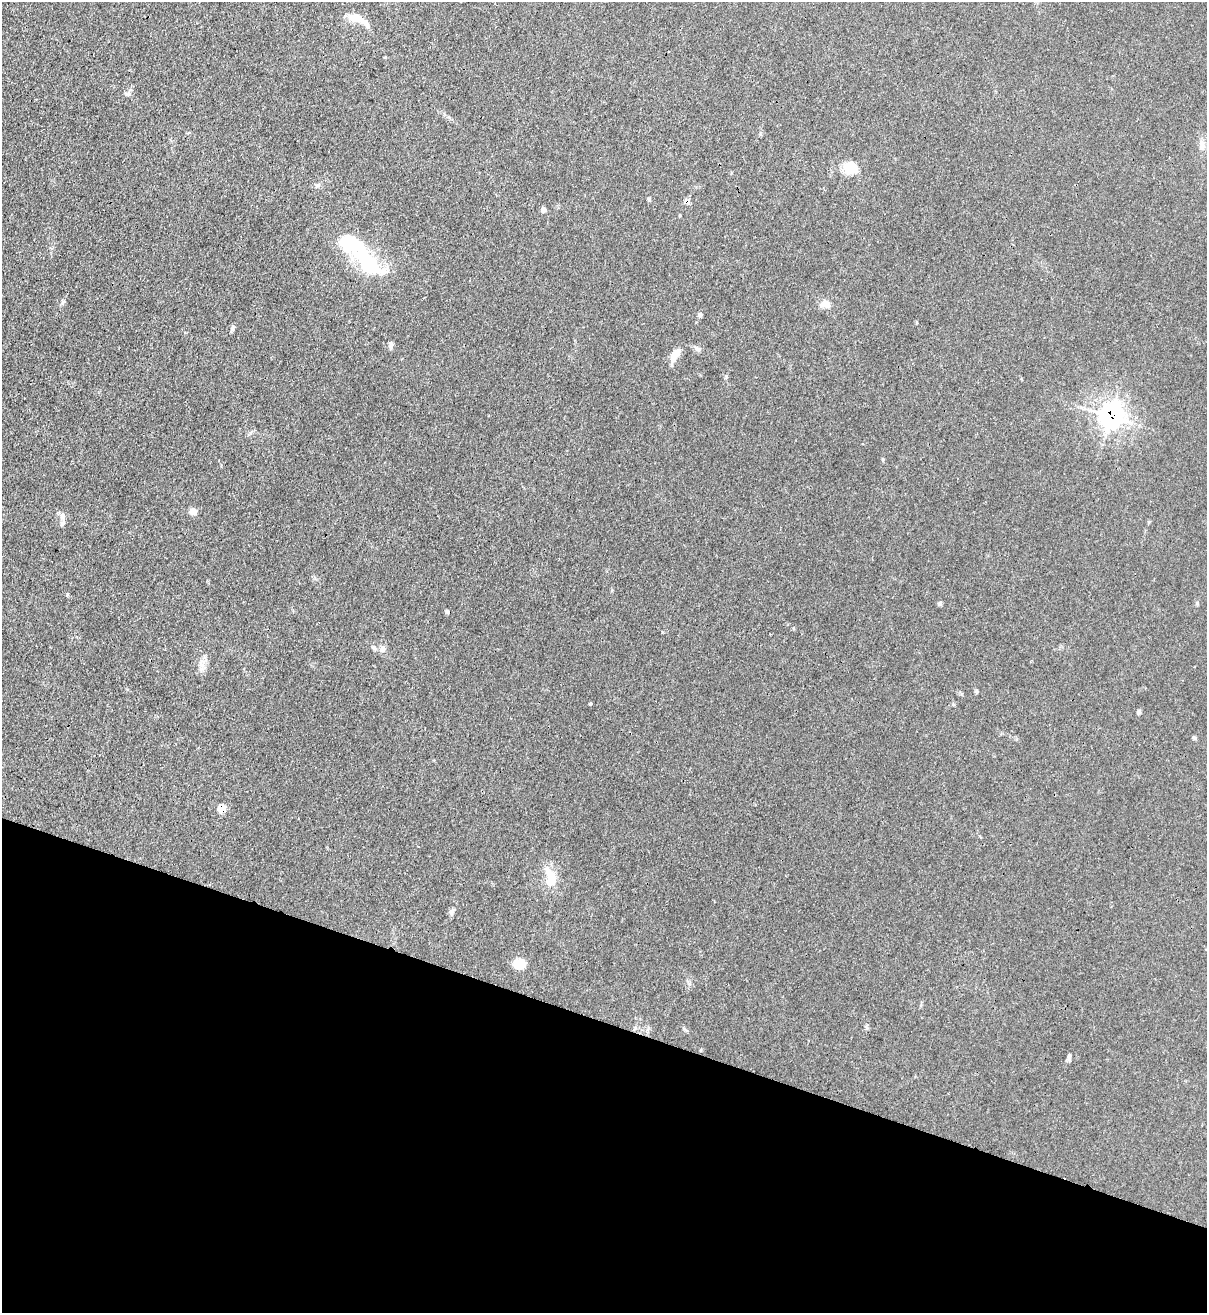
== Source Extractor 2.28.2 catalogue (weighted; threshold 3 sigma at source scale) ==
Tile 15 of 4 x 4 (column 3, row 4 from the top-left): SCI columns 2632-3836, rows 29-1339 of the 5386 x 5316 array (HDU 1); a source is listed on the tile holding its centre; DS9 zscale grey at full resolution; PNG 1209 x 1315 px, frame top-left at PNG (2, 2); no overlay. Shown black and unused: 22% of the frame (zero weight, under 3 of 4 exposures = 7% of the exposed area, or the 3 px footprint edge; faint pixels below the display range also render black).
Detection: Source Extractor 2.28.2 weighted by HDU 2 'WHT'; one run over the whole footprint, this tile lists its part. Background 0.0298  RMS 0.003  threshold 0.0134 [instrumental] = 3 sigma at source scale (4.5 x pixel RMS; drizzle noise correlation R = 1.50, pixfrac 1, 0.05/0.05 arcsec/px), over >= 5 px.
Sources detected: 36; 2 inside a brighter object's white glare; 1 cosmic-ray / hot-pixel residue — not listed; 3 inside a brighter listed object's ellipse — not listed separately; the other 30 listed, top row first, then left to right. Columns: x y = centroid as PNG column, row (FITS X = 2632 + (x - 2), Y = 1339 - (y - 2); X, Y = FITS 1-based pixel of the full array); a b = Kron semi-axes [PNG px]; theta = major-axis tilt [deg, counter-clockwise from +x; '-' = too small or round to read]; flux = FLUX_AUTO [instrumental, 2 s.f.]
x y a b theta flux
357 18 23 9 -14 3.6
128 94 8 5 71 0.77
1202 145 14 7 -88 1.7
851 168 15 14 - 5.4
649 199 5 4 - 0.42
543 210 5 5 - 1.1
352 241 39 25 -31 15
63 302 7 4 71 0.53
825 305 14 8 -7 2.2
700 314 7 5 59 0.62
916 322 5 3 - 0.25
232 329 7 4 -90 0.55
391 346 9 5 82 0.93
697 349 10 6 -31 0.95
673 358 13 8 86 2.3
1111 416 10 10 - 120
193 511 6 5 - 3.7
62 516 9 7 53 1.1
940 603 6 4 47 0.69
374 648 7 4 -45 0.54
383 649 10 7 67 1.1
976 691 5 5 - 0.39
590 704 4 3 - 0.31
1139 712 6 5 - 0.47
1194 738 6 5 - 0.44
222 808 6 5 - 6
551 878 22 11 -71 7.1
451 912 8 7 - 0.94
520 964 11 10 - 5.2
1069 1057 9 4 88 0.72
Overlapping masked pixels (flux is a lower limit): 2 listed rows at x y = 1111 416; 222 808
Unlisted compact peaks at least as high as the median listed source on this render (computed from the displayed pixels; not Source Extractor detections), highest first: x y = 883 459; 67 594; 726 376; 867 1028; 1197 603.